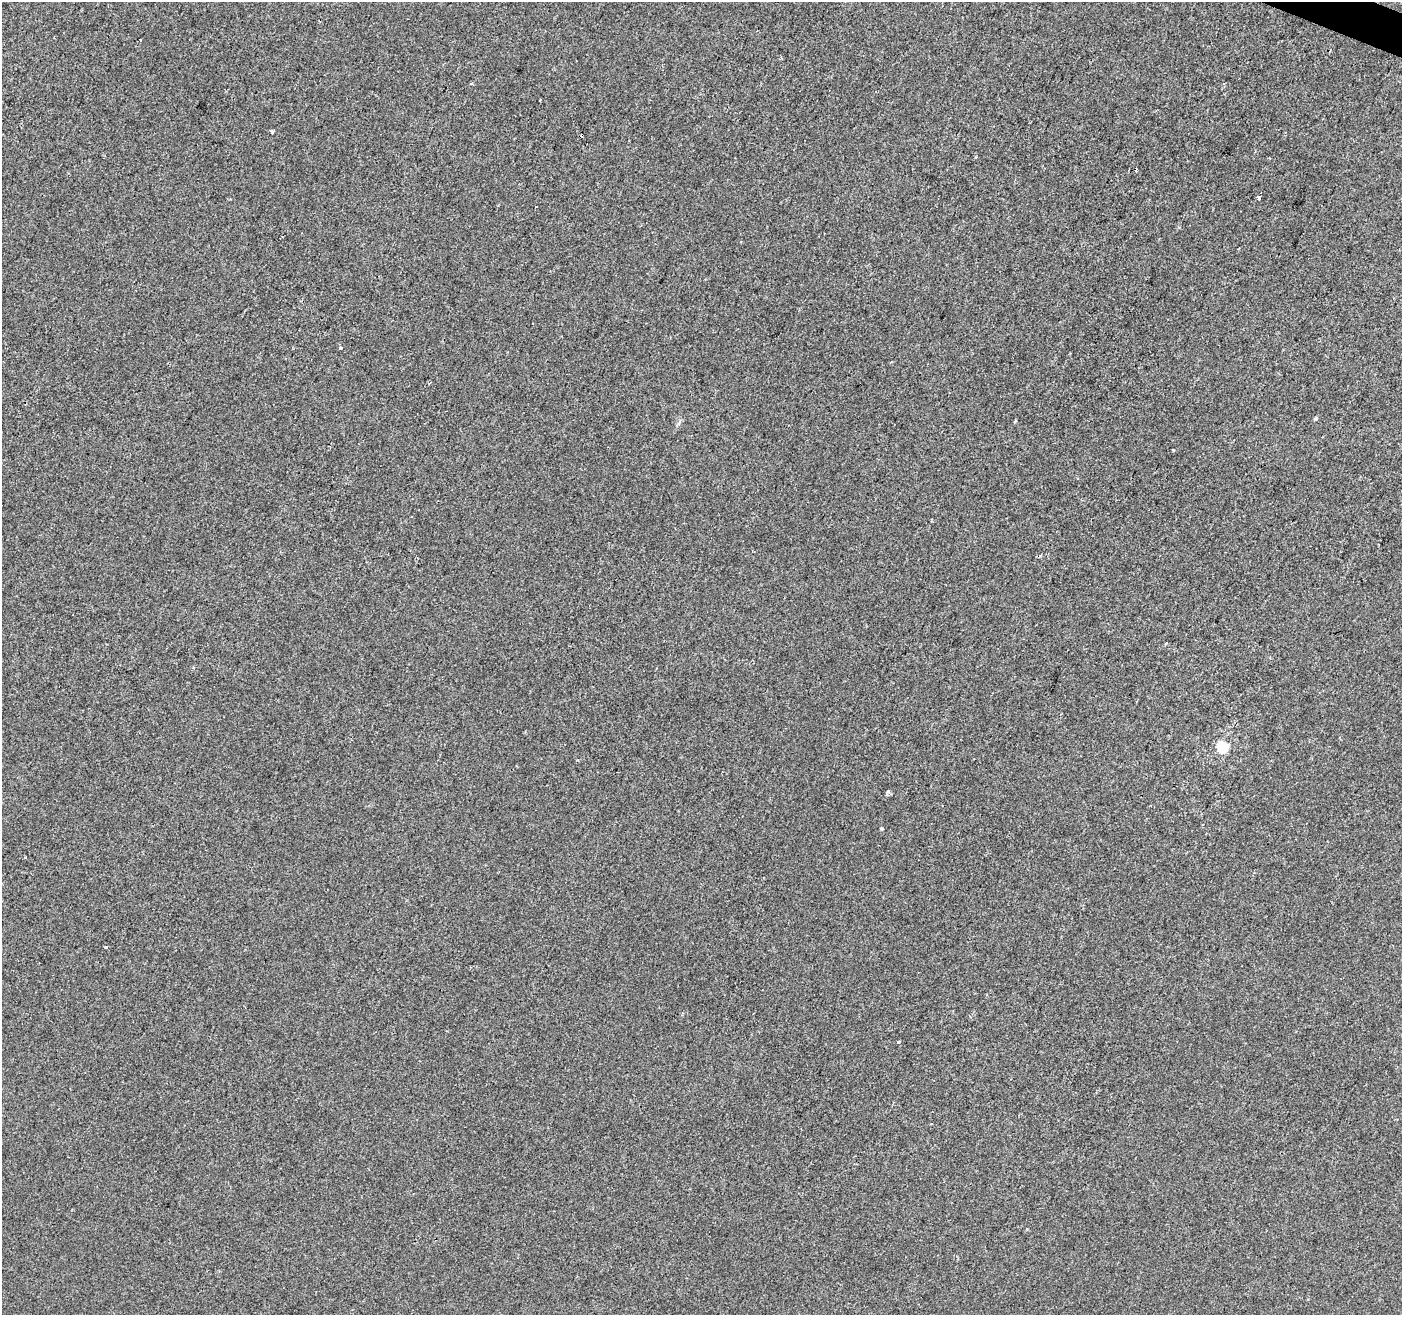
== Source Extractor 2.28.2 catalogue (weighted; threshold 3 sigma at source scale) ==
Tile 10 of 4 x 4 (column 2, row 3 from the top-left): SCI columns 1408-2807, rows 1586-2898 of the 5607 x 5732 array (HDU 1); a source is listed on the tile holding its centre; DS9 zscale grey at full resolution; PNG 1404 x 1317 px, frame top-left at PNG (2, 2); no overlay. Shown black and unused: <1% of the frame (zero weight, under 2 of 3 exposures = <1% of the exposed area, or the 3 px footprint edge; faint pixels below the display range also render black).
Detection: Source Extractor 2.28.2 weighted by HDU 2 'WHT'; one run over the whole footprint, this tile lists its part. Background -8.81e-04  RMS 0.0042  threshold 0.0189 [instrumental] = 3 sigma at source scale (4.5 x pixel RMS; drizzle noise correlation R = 1.50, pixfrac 1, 0.0396/0.0396 arcsec/px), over >= 5 px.
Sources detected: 17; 4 cosmic-ray / hot-pixel residue — not listed; the other 13 listed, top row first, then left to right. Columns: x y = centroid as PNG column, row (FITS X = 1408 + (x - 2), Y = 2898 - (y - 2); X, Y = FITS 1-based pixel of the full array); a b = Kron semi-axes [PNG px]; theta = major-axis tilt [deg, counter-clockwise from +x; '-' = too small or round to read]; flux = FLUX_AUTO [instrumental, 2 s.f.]
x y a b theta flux
471 84 3 3 - 0.75
272 132 4 3 - 8.1
1258 198 3 3 - 17
536 206 3 2 - 0.53
341 349 3 3 - 4.7
1315 419 4 4 - 0.78
1015 421 4 3 - 0.43
1173 450 3 3 - 0.46
1165 644 4 2 - 0.4
1223 747 5 5 - 35
888 792 6 3 8 0.58
882 829 3 3 - 1.4
898 1042 4 3 - 0.43
Unlisted compact peaks at least as high as the median listed source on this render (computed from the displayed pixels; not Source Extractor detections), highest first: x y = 106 947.